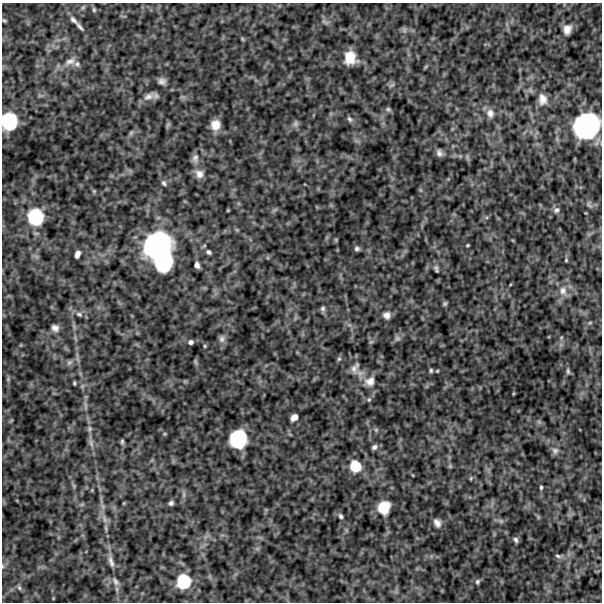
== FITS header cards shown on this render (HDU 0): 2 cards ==
NAXIS1  =                  600
NAXIS2  =                  600

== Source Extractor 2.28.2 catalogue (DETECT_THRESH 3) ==
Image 600 x 600 px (HDU 0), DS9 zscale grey, 1 PNG px = 1 image px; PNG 604 x 604 px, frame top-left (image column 1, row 600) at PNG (2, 3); no overlay
Background 582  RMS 120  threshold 369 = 3 sigma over >= 5 px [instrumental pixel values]
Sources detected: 101; all 101 listed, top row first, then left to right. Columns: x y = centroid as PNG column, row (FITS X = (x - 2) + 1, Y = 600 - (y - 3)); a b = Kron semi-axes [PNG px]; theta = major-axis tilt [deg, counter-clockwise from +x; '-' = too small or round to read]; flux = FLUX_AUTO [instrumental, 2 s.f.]
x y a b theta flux
83 7 8 5 54 1.7e+04
94 10 7 5 -76 1.5e+04
73 20 13 6 -45 3.8e+04
4 21 5 4 - 1.2e+04
80 27 16 5 -50 3.3e+04
567 29 11 8 70 6.3e+04
404 30 7 4 -72 1.6e+04
242 39 6 4 -88 9.7e+03
350 58 12 10 -78 1.5e+05
70 61 16 9 25 6.4e+04
77 64 9 8 - 3.2e+04
425 67 6 4 70 8.9e+03
162 81 8 7 - 3.8e+04
392 85 9 4 27 1.8e+04
148 96 17 9 22 6.0e+04
542 99 14 11 -83 7.6e+04
388 109 7 6 - 1.7e+04
490 113 13 11 -71 6.1e+04
350 119 10 6 -50 2.2e+04
9 121 15 13 87 3.9e+05
296 124 9 8 - 2.6e+04
168 125 8 4 62 1.4e+04
215 125 10 10 - 1.0e+05
587 126 24 22 39 1.1e+06
131 133 7 6 - 1.6e+04
439 153 8 6 -65 3.5e+04
467 157 9 4 -71 1.6e+04
195 158 13 9 85 4.7e+04
199 174 12 11 - 6.1e+04
164 183 8 6 -57 2.2e+04
94 191 5 5 - 1.0e+04
589 205 10 5 -52 2.2e+04
228 210 4 3 - 7.4e+03
556 210 9 7 28 2.9e+04
35 217 17 16 - 3.8e+05
336 240 6 4 -72 8.9e+03
157 245 28 24 31 1.2e+06
467 245 3 2 - 8.5e+03
357 249 6 5 - 2.2e+04
209 252 7 5 -36 1.9e+04
77 254 8 5 69 4.3e+04
566 260 6 4 77 1.0e+04
163 262 18 16 74 5.1e+05
197 265 6 4 -74 3.3e+04
436 269 10 5 -67 2.0e+04
563 291 14 10 -73 7.5e+04
445 303 6 5 - 1.5e+04
323 309 7 6 - 2.2e+04
79 314 10 6 -23 3.2e+04
387 315 9 9 - 4.3e+04
590 322 6 3 20 9.4e+03
55 328 10 8 -39 4.2e+04
397 338 8 7 - 2.4e+04
222 339 10 8 -83 3.3e+04
191 342 6 5 - 2.5e+04
371 342 6 4 -17 1.0e+04
205 346 5 4 - 9.2e+03
339 359 6 5 - 1.4e+04
69 362 10 6 39 3.0e+04
195 362 8 4 -71 1.4e+04
355 368 19 11 66 6.1e+04
431 370 6 4 -90 1.3e+04
437 371 4 3 - 7.7e+03
568 371 8 5 -82 1.6e+04
8 379 6 4 49 1.2e+04
370 381 15 13 28 9.1e+04
74 383 4 3 - 1.1e+04
369 400 6 5 - 1.2e+04
85 405 12 4 -85 2.8e+04
294 417 7 5 43 5.4e+04
539 422 6 5 - 1.5e+04
89 429 9 7 68 2.5e+04
376 430 6 5 - 1.4e+04
164 434 6 4 90 1.0e+04
238 439 15 14 - 4.5e+05
122 441 8 5 90 1.6e+04
91 443 14 6 -78 4.2e+04
374 447 7 6 - 2.5e+04
555 451 9 9 - 3.4e+04
355 466 13 11 -63 1.5e+05
450 466 6 5 - 1.3e+04
471 478 5 4 - 1.1e+04
74 486 7 4 -71 1.4e+04
541 487 4 3 - 1.3e+04
184 495 10 5 -90 2.3e+04
124 503 5 3 - 7.7e+03
171 503 5 5 - 2.2e+04
82 504 7 4 19 1.4e+04
384 507 12 10 72 1.8e+05
341 516 7 5 -58 2.1e+04
104 519 16 6 -69 5.7e+04
501 521 7 5 -43 1.7e+04
437 523 9 7 -64 4.4e+04
516 540 7 5 -69 2.2e+04
558 556 9 5 -16 2.1e+04
111 561 17 7 -72 4.9e+04
3 566 6 4 -90 1.0e+04
115 581 14 7 -55 3.9e+04
183 581 16 15 - 2.7e+05
477 582 7 5 46 1.7e+04
19 588 8 5 -63 1.9e+04
At the frame edge (FLAGS 8, measured only in part): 3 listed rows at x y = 9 121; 587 126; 3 566